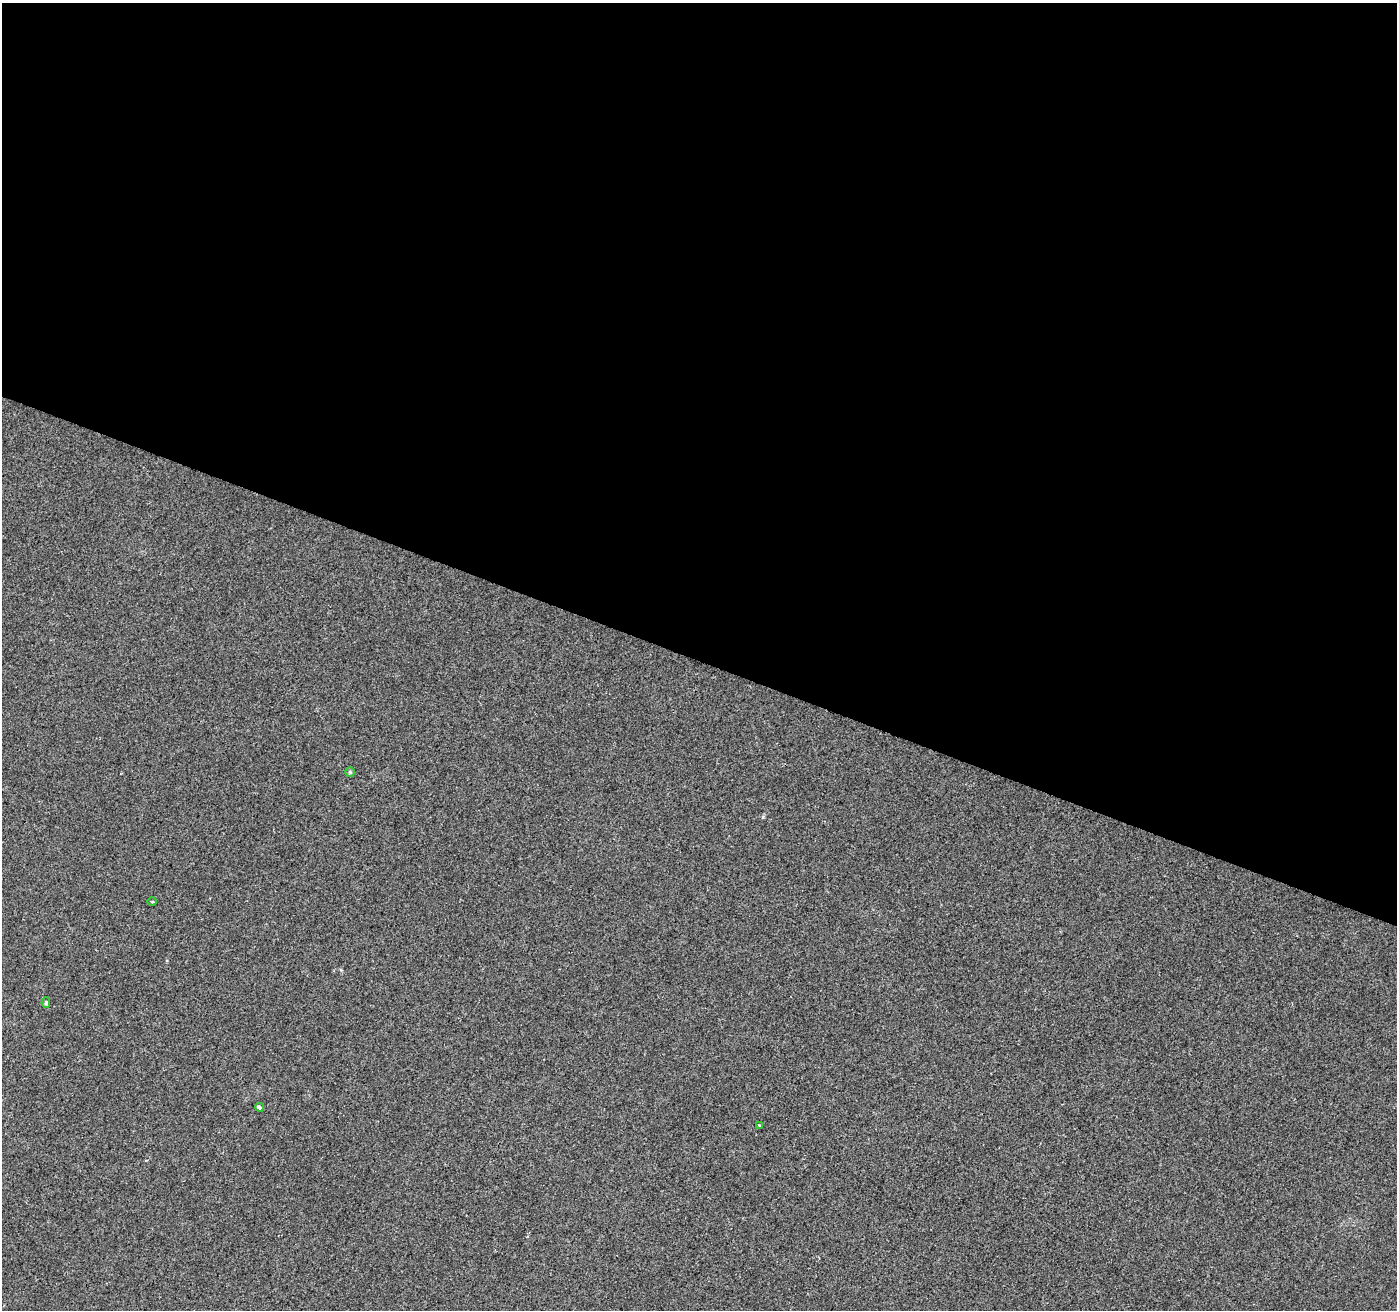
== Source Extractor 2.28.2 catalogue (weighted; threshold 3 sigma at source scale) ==
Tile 3 of 4 x 4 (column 3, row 1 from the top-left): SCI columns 2791-4185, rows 4134-5441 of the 5588 x 5716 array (HDU 1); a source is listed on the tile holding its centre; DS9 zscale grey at full resolution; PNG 1399 x 1312 px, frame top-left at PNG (2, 3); each listed source drawn as its Kron ellipse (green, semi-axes under 4 px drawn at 4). Shown black and unused: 50% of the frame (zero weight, under 2 of 3 exposures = <1% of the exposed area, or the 3 px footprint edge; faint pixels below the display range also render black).
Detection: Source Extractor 2.28.2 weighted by HDU 2 'WHT'; one run over the whole footprint, this tile lists its part. Background 0.0255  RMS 0.0059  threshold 0.0265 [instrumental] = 3 sigma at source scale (4.5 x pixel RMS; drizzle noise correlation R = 1.50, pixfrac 1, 0.0396/0.0396 arcsec/px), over >= 5 px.
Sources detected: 5; all 5 listed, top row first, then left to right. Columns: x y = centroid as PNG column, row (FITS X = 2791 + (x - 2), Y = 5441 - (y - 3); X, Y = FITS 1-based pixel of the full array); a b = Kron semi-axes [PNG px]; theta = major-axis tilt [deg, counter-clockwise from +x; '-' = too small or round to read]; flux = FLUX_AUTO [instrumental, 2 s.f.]
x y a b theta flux
350 772 5 5 - 0.72
152 902 5 3 - 0.64
46 1003 5 4 - 0.98
260 1107 4 3 - 7.3
760 1125 3 3 - 0.76